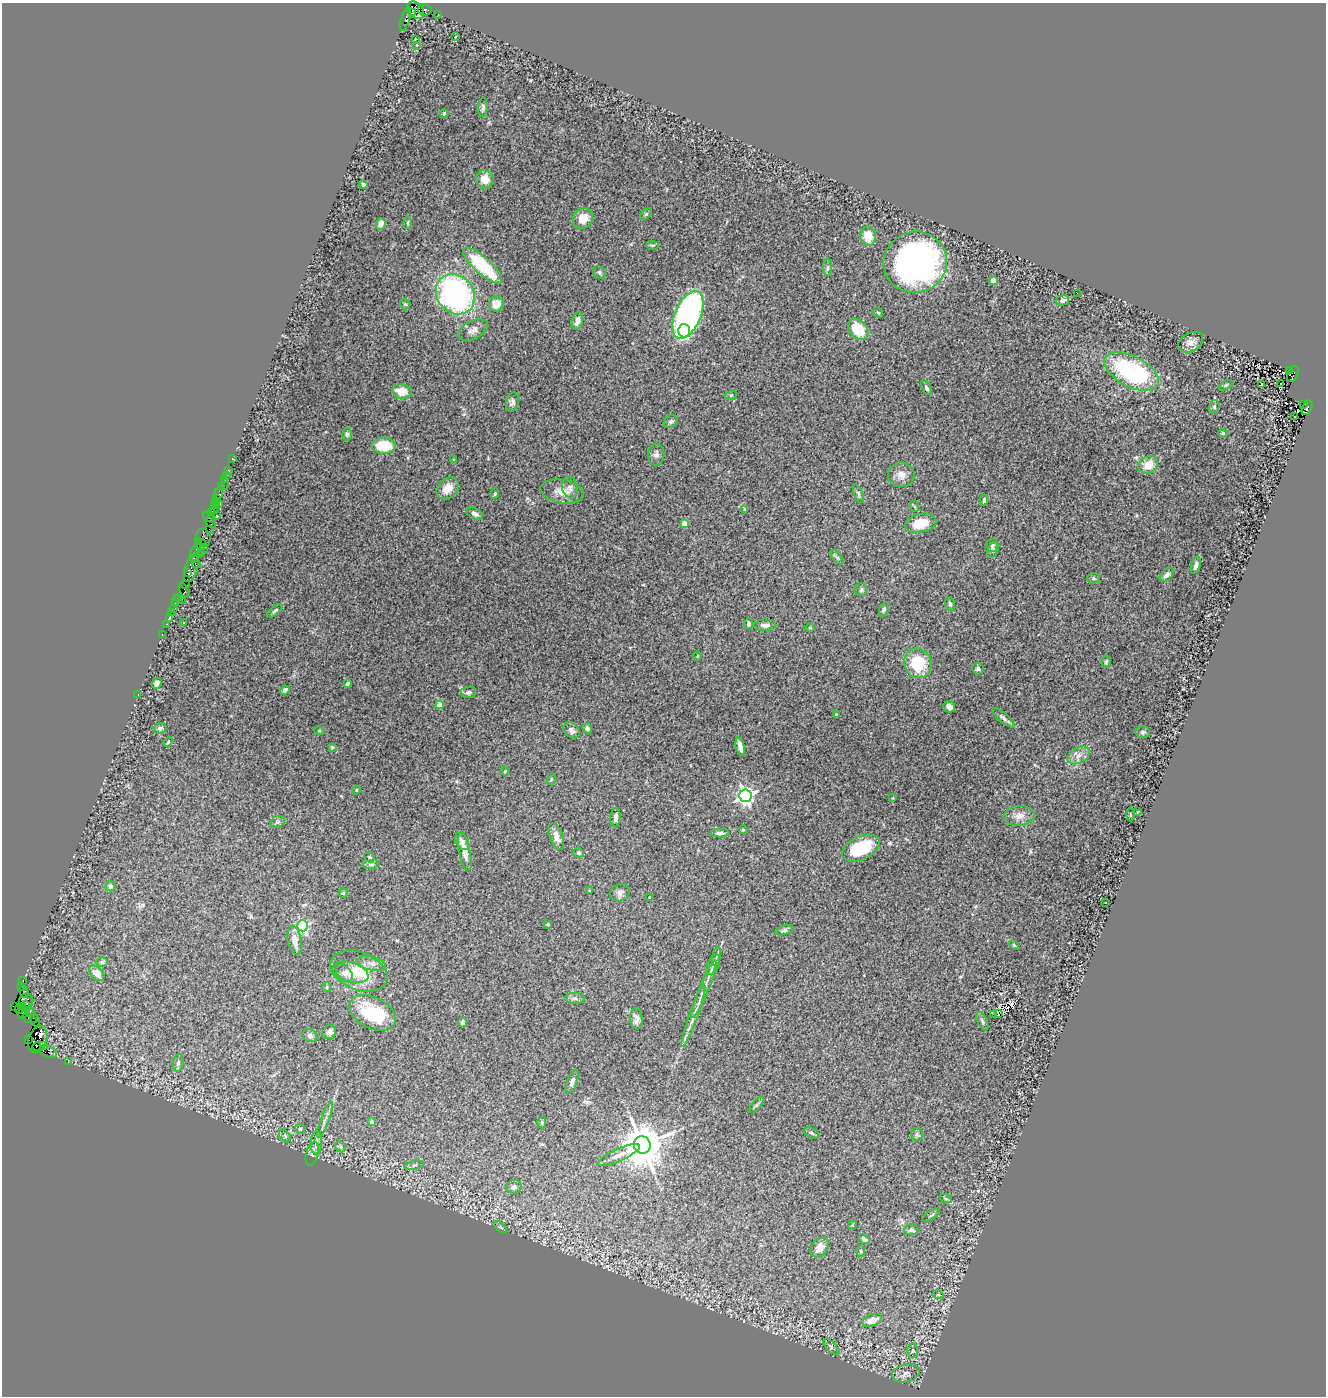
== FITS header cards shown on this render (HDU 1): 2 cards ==
NAXIS1  =                 1324
NAXIS2  =                 1394

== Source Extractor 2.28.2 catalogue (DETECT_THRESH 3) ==
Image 1324 x 1394 px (HDU 1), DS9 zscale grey, 1 PNG px = 1 image px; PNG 1328 x 1398 px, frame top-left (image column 1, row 1394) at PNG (2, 3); each listed source drawn as its Kron ellipse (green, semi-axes under 4 px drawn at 4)
Background 4.29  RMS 0.078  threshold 0.234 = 3 sigma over >= 5 px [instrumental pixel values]
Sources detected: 242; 3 with non-positive FLUX_AUTO (blend fragments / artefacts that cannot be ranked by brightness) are neither listed nor drawn; the other 239 listed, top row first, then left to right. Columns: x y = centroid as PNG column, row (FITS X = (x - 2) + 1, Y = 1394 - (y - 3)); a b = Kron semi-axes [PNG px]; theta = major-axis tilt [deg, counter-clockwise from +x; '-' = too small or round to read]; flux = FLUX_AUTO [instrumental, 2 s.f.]
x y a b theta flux
415 10 10 7 -46 3400
425 10 7 5 -9 670
412 13 3 2 - 760
438 14 2 2 - 48
405 19 12 3 72 710
456 37 3 3 - 10
415 40 3 3 - 6.1
416 46 3 3 - 9
483 107 9 4 87 12
444 113 4 3 - 6.5
485 179 9 8 - 56
363 184 4 4 - 15
646 214 7 4 45 7.4
583 218 11 9 48 70
408 223 6 3 81 6
381 224 6 4 69 26
868 236 10 7 -87 100
652 245 6 3 0 6.3
915 262 32 30 18 1800
482 266 25 8 -42 370
827 268 8 4 90 11
599 273 7 5 -48 11
993 281 4 4 - 28
1077 293 2 2 - 13
455 294 21 18 -52 1300
1062 300 7 5 14 22
405 304 5 5 - 8.3
496 304 8 7 - 57
878 313 5 4 - 7
688 315 25 13 66 1400
577 321 9 5 74 27
858 329 12 8 -48 160
473 330 16 9 26 36
684 331 6 6 - 490
1190 342 13 9 28 33
1289 370 3 3 - 560
1131 371 30 15 -27 650
1293 374 8 5 62 2300
1281 383 3 2 - 18
1225 385 7 3 31 6.7
1261 385 3 3 - 41
926 388 7 4 -65 14
402 391 10 7 -13 78
731 395 6 3 18 5.2
512 402 10 6 72 18
1303 404 3 2 - 270
1214 407 7 5 76 11
1307 408 8 4 66 3000
1295 417 3 3 - 23
671 422 7 5 33 12
1223 433 5 3 - 9.7
347 434 6 5 - 9.1
384 446 11 8 -1 170
656 454 11 8 85 23
232 459 3 2 - 86
454 460 3 3 - 4.2
1148 465 10 8 31 71
229 471 4 2 - 210
226 475 2 2 - 48
901 475 13 12 - 46
224 480 3 3 - 360
224 485 2 2 - 59
221 487 2 2 - 48
570 487 11 7 -78 21
448 488 12 9 42 66
562 492 22 12 -10 69
219 493 5 3 - 370
495 494 5 4 - 6.7
858 494 10 3 -69 8.6
217 498 2 2 - 180
984 500 5 3 - 9.5
215 501 3 3 - 290
219 504 3 3 - 200
214 505 3 2 - 240
914 506 6 4 -70 6.1
215 509 6 2 43 440
744 509 3 3 - 5.9
212 513 3 2 - 200
475 514 9 5 -26 18
217 515 3 2 - 630
209 517 7 4 -36 370
210 523 6 4 -46 410
921 523 16 9 12 120
684 524 4 4 - 97
209 529 2 2 - 540
203 538 9 6 -74 1000
199 542 3 3 - 250
201 545 5 3 - 460
992 545 6 5 - 17
203 550 6 3 52 610
993 550 8 5 65 11
196 551 7 3 55 1100
199 555 3 3 - 430
837 557 9 4 -48 9.4
194 558 5 3 - 440
196 564 4 3 - 600
1196 565 9 4 74 21
191 568 14 6 72 1900
188 573 3 2 - 220
1167 575 8 5 43 18
1093 578 6 5 - 8.6
185 584 3 2 - 72
184 590 7 3 -66 400
861 590 6 6 - 10
178 597 4 2 - 180
182 599 3 2 - 210
176 601 6 3 62 370
950 604 6 4 -74 11
173 608 3 2 - 270
884 609 7 4 68 12
275 611 9 3 39 8.6
171 612 2 2 - 160
169 618 3 2 - 130
183 622 3 2 - 5.9
167 624 3 2 - 250
749 624 5 4 - 13
765 625 11 5 1 25
810 628 5 3 - 5
162 634 3 2 - 170
697 656 5 3 - 4
1106 662 6 4 79 9.3
918 663 15 13 -70 210
978 669 6 5 - 13
157 683 5 4 - 33
347 683 3 3 - 21
285 690 5 4 - 16
468 692 8 5 7 16
138 694 3 2 - 32
440 705 4 4 - 100
949 707 6 5 - 21
836 714 4 3 - 3.7
1003 718 14 4 -40 17
160 728 6 5 - 15
587 728 5 4 - 17
572 730 9 7 -41 24
319 731 5 3 - 5
1143 732 7 5 -3 11
168 742 5 4 - 5.4
332 747 3 3 - 5.9
740 747 9 4 -75 39
1078 755 12 7 30 35
505 771 4 3 - 4.3
551 779 5 4 - 6.1
356 790 4 4 - 5.8
745 796 6 6 - 2200
893 798 3 3 - 3.8
1138 812 3 2 - 4.4
1130 814 7 3 -89 5.6
1019 816 15 10 5 47
615 818 9 5 84 25
278 822 7 5 19 11
743 830 5 3 - 4.9
720 833 9 4 2 16
556 837 14 6 -71 34
462 841 9 6 -56 18
861 848 20 11 25 240
465 852 19 5 -77 50
579 853 5 5 - 9.7
370 857 6 4 -42 7.7
371 864 9 4 9 12
110 886 5 5 - 18
589 891 3 3 - 4.6
343 893 4 4 - 6
620 893 10 8 26 23
649 897 3 2 - 3.8
1105 902 2 2 - 5.4
548 924 4 3 - 8
303 926 5 5 - 840
784 930 9 4 16 11
295 941 14 7 -79 48
1014 945 5 4 - 6
717 956 10 4 79 15
102 962 6 5 - 9.7
372 963 14 7 -13 31
713 964 10 6 67 18
359 971 30 18 -21 170
350 972 18 10 -16 58
97 973 9 6 -45 42
344 973 10 6 -47 23
23 980 3 2 - 130
21 986 4 3 - 370
327 987 5 4 - 6.7
704 989 31 5 68 48
24 992 6 3 -74 210
575 998 10 5 -4 15
26 1001 7 7 - 1500
23 1006 3 3 - 2300
26 1006 5 3 - 2300
15 1007 3 3 - 390
19 1009 5 3 - 920
23 1012 6 4 81 210
30 1012 5 4 - 2300
372 1013 25 15 -27 260
998 1013 4 2 - 2.9
994 1015 3 2 - 6.2
693 1016 33 4 70 48
29 1019 7 3 -24 140
636 1019 11 6 -86 24
35 1020 6 3 -75 250
982 1021 10 5 -67 13
462 1022 5 4 - 12
329 1032 7 6 - 19
310 1035 8 6 -25 16
38 1039 14 9 73 9200
28 1040 4 2 - 140
44 1045 4 3 - 2700
37 1046 4 3 - 130
48 1052 9 5 -23 760
68 1061 2 2 - 94
178 1063 9 5 79 15
572 1082 12 5 68 19
756 1105 10 3 50 9.3
325 1120 19 3 69 23
372 1122 4 4 - 34
542 1122 6 4 90 7.2
300 1129 5 4 - 6.9
812 1133 8 5 -27 11
917 1134 6 6 - 9.7
285 1136 7 4 -46 7.3
316 1143 12 5 87 27
642 1145 8 8 - 21000
340 1147 6 5 - 9.5
312 1154 12 6 76 20
619 1155 23 6 24 43
414 1165 10 3 11 8.2
514 1187 8 6 10 20
946 1199 6 4 -18 6.5
931 1215 10 2 35 6.1
852 1225 5 3 - 4.1
501 1227 8 3 -45 6.6
911 1230 7 5 0 13
864 1239 6 4 -40 14
820 1247 11 8 53 32
861 1251 6 4 -88 6.4
938 1295 6 3 -17 6.9
872 1320 10 6 20 55
831 1347 10 4 -49 11
913 1350 7 5 -90 9.9
906 1373 14 8 14 35
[3 non-positive-flux detections neither listed nor drawn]